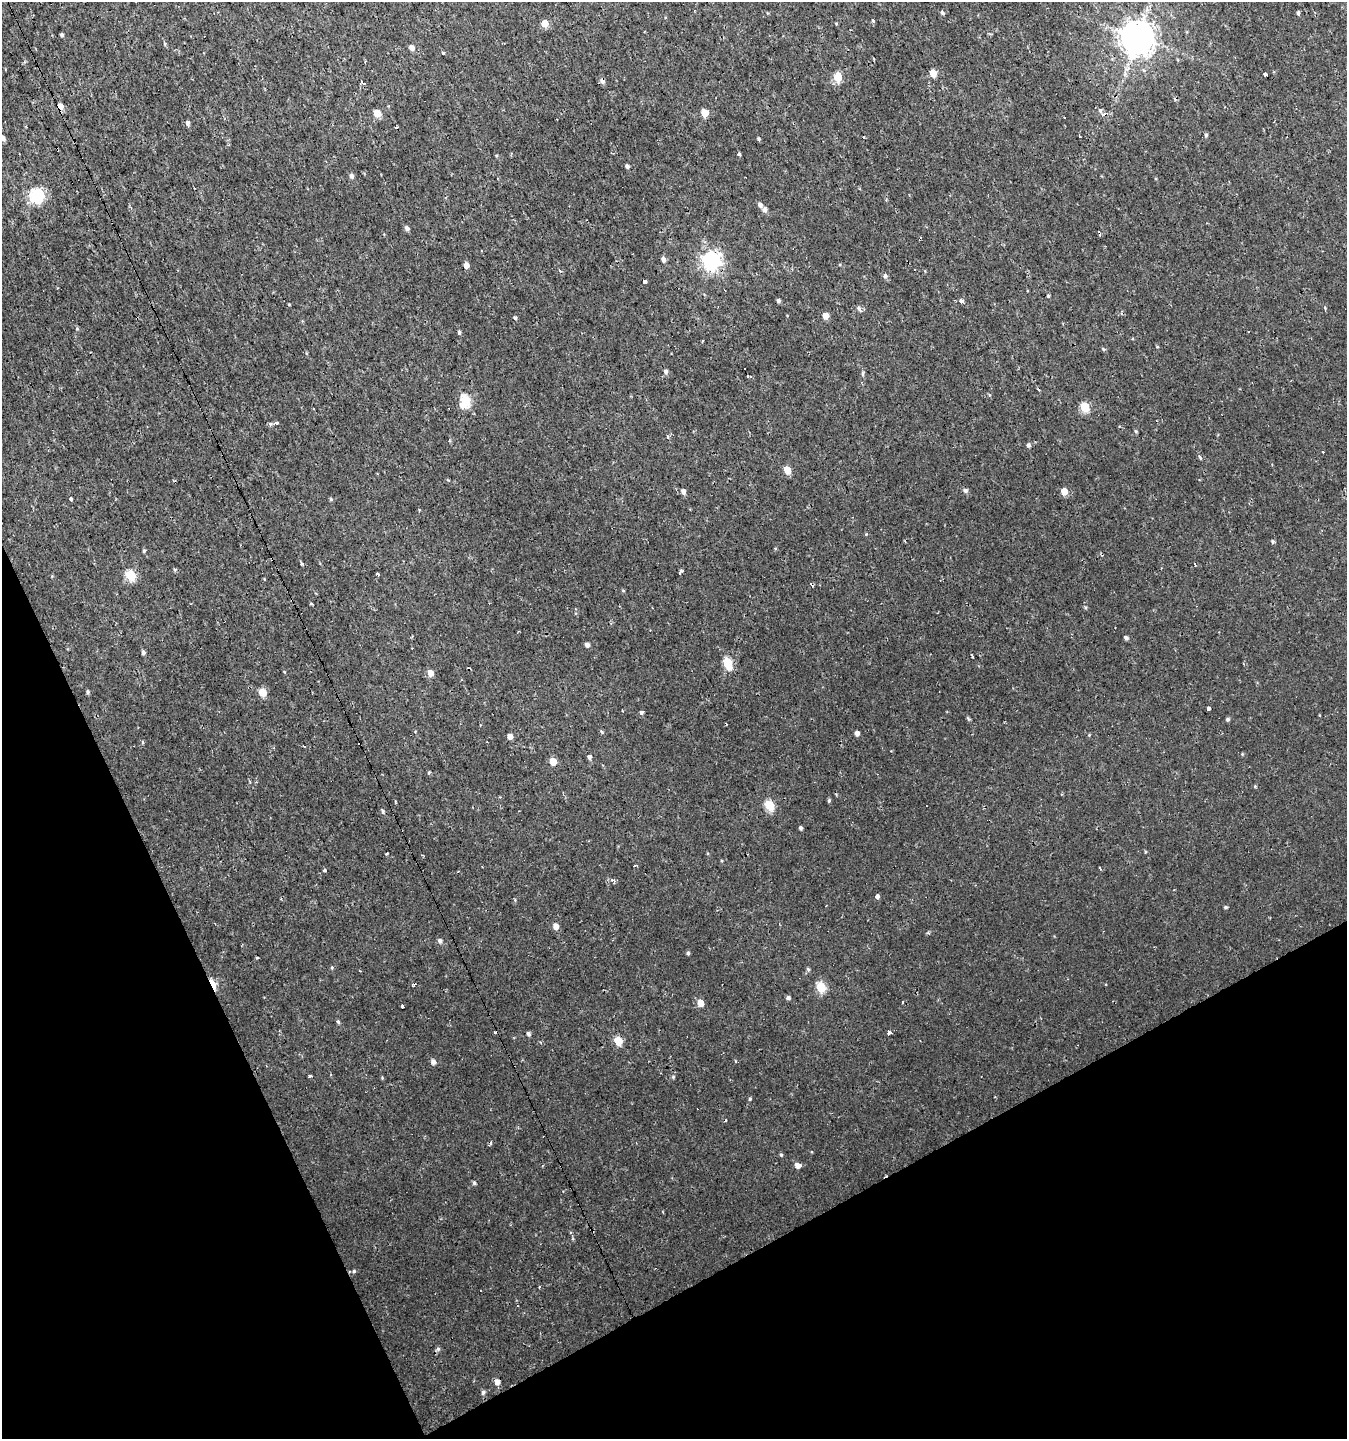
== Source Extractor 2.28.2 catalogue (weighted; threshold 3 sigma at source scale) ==
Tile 14 of 4 x 4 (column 2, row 4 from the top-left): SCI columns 1500-2844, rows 1-1437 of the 5629 x 5748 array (HDU 1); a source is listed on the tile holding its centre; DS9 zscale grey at full resolution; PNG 1349 x 1441 px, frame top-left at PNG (2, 2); no overlay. Shown black and unused: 22% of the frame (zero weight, under 2 of 3 exposures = <1% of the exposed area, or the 3 px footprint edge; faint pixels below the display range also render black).
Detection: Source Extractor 2.28.2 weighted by HDU 2 'WHT'; one run over the whole footprint, this tile lists its part. Background 0.00239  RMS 0.0018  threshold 0.00792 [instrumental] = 3 sigma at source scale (4.5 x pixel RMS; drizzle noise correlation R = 1.50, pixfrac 1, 0.0396/0.0396 arcsec/px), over >= 5 px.
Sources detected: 148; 14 cosmic-ray / hot-pixel residue — not listed; the other 134 listed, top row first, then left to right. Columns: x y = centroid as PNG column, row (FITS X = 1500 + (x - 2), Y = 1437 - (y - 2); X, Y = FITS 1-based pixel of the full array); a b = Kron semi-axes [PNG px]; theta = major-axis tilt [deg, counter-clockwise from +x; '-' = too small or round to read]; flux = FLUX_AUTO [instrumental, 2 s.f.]
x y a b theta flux
942 13 5 4 - 0.32
1298 13 5 3 - 0.32
873 21 4 3 - 0.33
545 23 5 5 - 3.1
836 24 4 3 - 0.17
62 35 3 3 - 0.38
1137 37 10 9 - 370
411 48 5 4 - 0.89
444 53 5 3 - 0.2
933 73 5 5 - 2.5
1265 74 3 3 - 4.5
838 77 5 5 - 6.5
602 81 6 5 - 0.69
362 83 5 3 - 0.67
60 107 5 4 - 2.7
1100 111 6 5 - 0.34
377 113 5 5 - 2.9
705 113 5 5 - 3.9
1065 117 3 2 - 0.27
188 123 5 4 - 0.52
1206 135 6 4 64 0.3
3 138 5 4 - 0.54
758 139 4 4 - 0.24
229 145 4 3 - 0.17
739 154 4 3 - 0.3
627 166 4 3 - 0.44
351 176 5 5 - 0.55
37 196 6 6 - 28
760 205 5 5 - 0.59
764 210 6 5 - 0.67
407 228 5 4 - 0.54
663 259 5 4 - 0.72
712 260 7 7 - 76
466 265 5 4 - 0.9
885 276 5 5 - 0.48
645 281 4 3 - 0.99
1048 296 4 3 - 0.19
778 301 4 4 - 0.36
961 301 5 4 - 0.85
289 305 4 3 - 0.14
859 309 10 4 -50 0.5
826 316 5 5 - 1.7
515 318 4 3 - 0.32
77 329 5 4 - 0.21
459 332 4 3 - 1.1
702 341 3 2 - 0.14
666 372 5 5 - 0.45
863 374 6 4 88 0.25
466 401 7 6 - 13
1085 407 5 5 - 8.4
449 409 2 2 - 0.13
276 423 3 3 - 1.2
270 424 5 5 - 0.34
1136 431 5 4 - 0.22
668 437 4 4 - 0.23
1028 445 5 4 - 0.44
1200 457 6 4 -48 0.26
787 470 5 5 - 3
965 490 6 5 - 0.46
683 491 6 5 - 0.64
1064 491 5 5 - 2.4
71 499 3 3 - 0.6
331 499 5 4 - 0.22
1273 542 5 4 - 0.27
775 548 4 3 - 0.14
144 551 4 3 - 0.26
302 564 5 4 - 0.28
1195 564 4 2 - 0.22
175 569 5 4 - 0.23
681 571 5 4 - 0.68
377 574 3 3 - 1.2
131 575 6 5 - 10
311 603 5 3 - 0.16
1126 638 4 4 - 0.41
587 645 5 4 - 0.69
143 653 4 4 - 0.42
972 655 5 2 - 0.26
728 663 7 5 -71 8.5
430 673 5 5 - 1.7
88 692 5 4 - 0.3
262 692 5 5 - 3.6
1208 708 4 3 - 2.1
641 712 5 4 - 0.35
1228 719 4 4 - 0.36
601 731 5 3 - 0.22
857 733 4 4 - 0.78
1089 735 4 4 - 0.14
510 736 5 4 - 1.1
143 742 5 3 - 0.18
304 746 4 2 - 0.19
1242 754 4 4 - 0.16
589 757 5 4 - 0.48
553 761 5 5 - 2.7
1255 786 5 3 - 0.16
829 800 5 4 - 0.28
769 806 6 5 - 8.8
383 811 6 4 -64 0.3
801 828 4 4 - 0.36
387 853 3 2 - 0.21
635 866 3 3 - 0.6
1100 868 3 3 - 0.39
325 870 4 3 - 0.37
614 881 5 4 - 0.57
877 896 4 3 - 1.7
1225 907 4 4 - 0.28
556 926 6 5 - 1
928 933 5 3 - 0.23
440 941 6 5 - 0.49
688 953 4 4 - 0.33
257 957 4 2 - 0.18
332 968 5 4 - 0.19
808 969 5 5 - 0.26
213 984 10 4 -63 7.3
821 987 6 5 - 7.3
788 998 5 4 - 0.41
700 1003 6 5 - 1.8
402 1006 4 3 - 0.61
338 1022 5 4 - 0.29
528 1033 4 4 - 0.41
889 1033 4 3 - 1.1
618 1041 5 5 - 5.9
735 1061 3 3 - 0.21
433 1062 5 5 - 0.69
309 1076 3 3 - 5.5
673 1077 5 4 - 0.26
750 1099 5 4 - 0.19
781 1155 5 4 - 0.22
798 1165 5 5 - 1.1
474 1183 5 4 - 0.3
354 1271 5 5 - 0.25
539 1287 3 3 - 0.36
438 1349 6 5 - 0.36
497 1382 6 5 - 0.98
483 1392 5 5 - 0.42
Overlapping masked pixels (flux is a lower limit): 5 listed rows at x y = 602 81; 60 107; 712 260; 213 984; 497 1382
Isophote crosses this tile's border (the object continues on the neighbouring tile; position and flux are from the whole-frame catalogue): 1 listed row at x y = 3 138